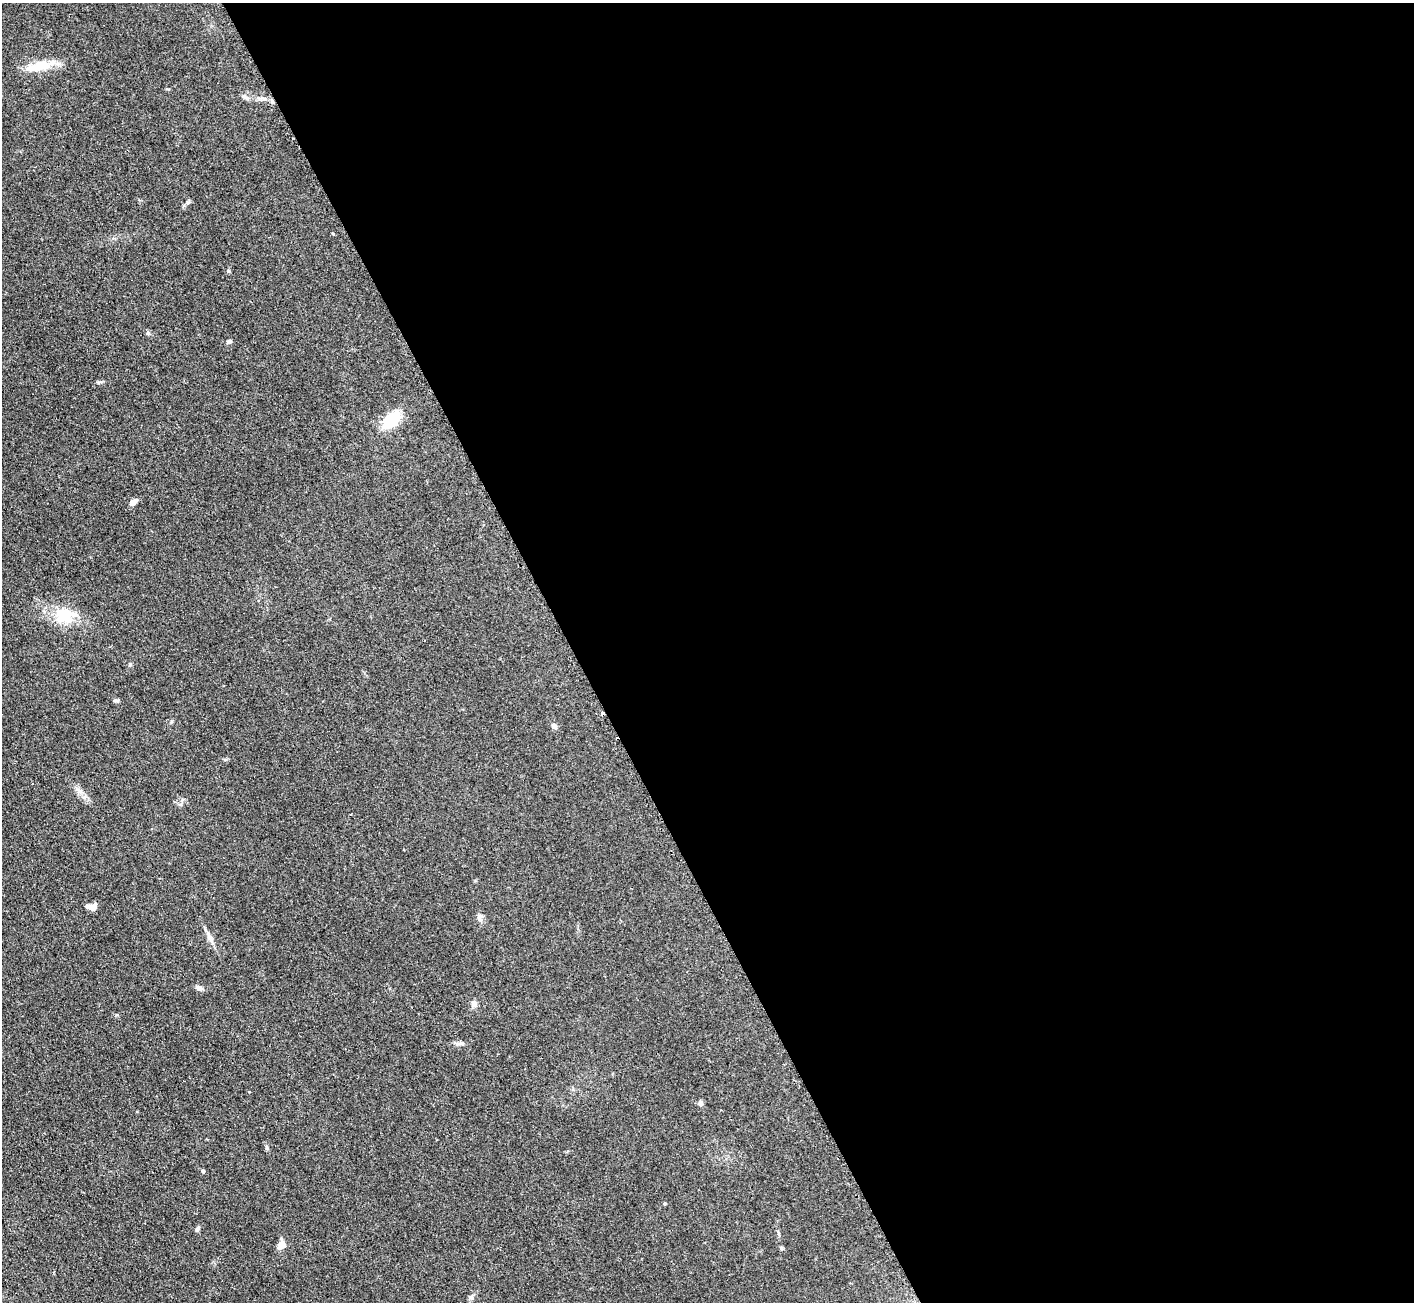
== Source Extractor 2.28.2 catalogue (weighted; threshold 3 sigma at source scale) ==
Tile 8 of 4 x 4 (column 4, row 2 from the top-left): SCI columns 4245-5656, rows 2755-4054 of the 5674 x 5646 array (HDU 1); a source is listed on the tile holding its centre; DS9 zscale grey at full resolution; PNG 1416 x 1304 px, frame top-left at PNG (2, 3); no overlay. Shown black and unused: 60% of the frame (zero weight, under 2 of 3 exposures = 2% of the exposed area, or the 3 px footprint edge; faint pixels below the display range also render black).
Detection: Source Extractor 2.28.2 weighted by HDU 2 'WHT'; one run over the whole footprint, this tile lists its part. Background 0.123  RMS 0.012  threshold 0.0526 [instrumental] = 3 sigma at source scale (4.5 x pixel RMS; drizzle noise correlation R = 1.50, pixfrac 1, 0.05/0.05 arcsec/px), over >= 5 px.
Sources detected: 26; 4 cosmic-ray / hot-pixel residue — not listed; the other 22 listed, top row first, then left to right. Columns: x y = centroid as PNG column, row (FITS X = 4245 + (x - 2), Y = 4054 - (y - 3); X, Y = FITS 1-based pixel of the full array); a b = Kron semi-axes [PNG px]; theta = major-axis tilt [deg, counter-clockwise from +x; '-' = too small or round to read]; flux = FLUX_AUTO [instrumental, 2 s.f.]
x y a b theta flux
40 66 39 11 13 26
246 97 12 5 -32 3.4
148 333 6 4 -46 1.8
229 341 7 5 25 2.4
99 382 8 4 0 2
391 420 16 10 45 53
133 502 9 6 37 5.6
65 615 27 19 11 35
116 700 8 4 5 2
554 726 9 6 -43 3.2
92 907 12 7 1 7.6
480 917 12 6 80 4.1
210 937 11 7 -59 5.4
199 988 8 6 -18 4.4
474 1004 8 8 - 4.2
700 1103 7 5 89 3.4
267 1147 7 4 -72 1.9
203 1171 4 4 - 2.3
664 1203 4 4 - 1.2
197 1229 7 4 58 2.5
282 1244 12 8 76 7.6
781 1248 6 3 -71 1.5
Unlisted compact peaks at least as high as the median listed source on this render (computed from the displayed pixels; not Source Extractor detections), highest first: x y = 130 664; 228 271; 188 202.